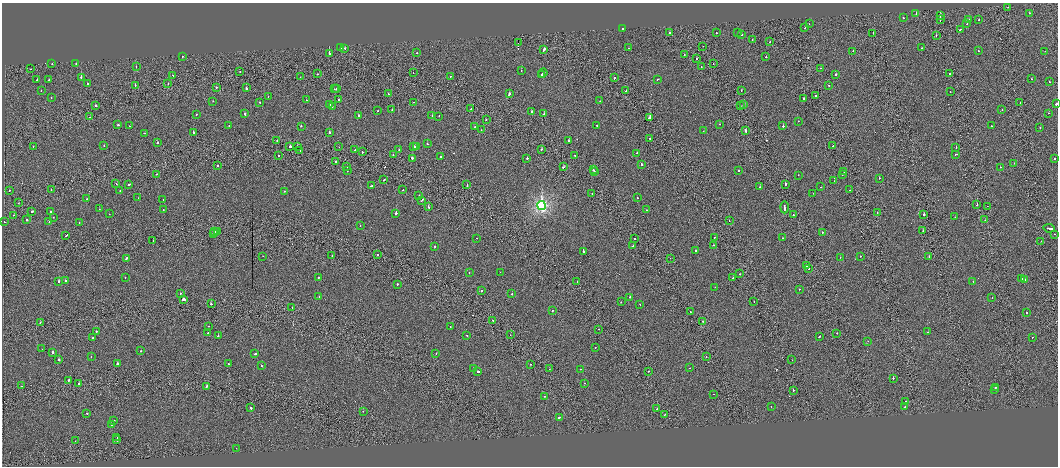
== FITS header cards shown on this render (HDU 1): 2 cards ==
NAXIS1  =                 2112
NAXIS2  =                  928

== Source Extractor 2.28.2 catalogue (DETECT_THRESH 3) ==
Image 2112 x 928 px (HDU 1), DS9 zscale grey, zoomed out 1/2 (1 PNG px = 2 x 2 image px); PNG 1060 x 468 px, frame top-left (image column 1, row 927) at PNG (2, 3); each listed source drawn as its Kron ellipse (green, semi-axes under 4 px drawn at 4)
Background 0.102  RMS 3.5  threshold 10.5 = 3 sigma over >= 5 px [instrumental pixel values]
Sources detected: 369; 29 cannot appear on this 1/2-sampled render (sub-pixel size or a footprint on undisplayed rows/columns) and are neither listed nor drawn; the other 340 listed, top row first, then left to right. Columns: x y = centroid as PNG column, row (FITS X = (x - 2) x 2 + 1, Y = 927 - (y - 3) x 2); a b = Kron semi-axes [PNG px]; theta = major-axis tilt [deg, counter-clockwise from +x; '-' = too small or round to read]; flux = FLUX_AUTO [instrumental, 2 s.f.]
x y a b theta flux
1008 7 2 1 - 9.1e+02
1029 13 2 2 - 7.7e+02
916 14 2 2 - 4.5e+03
940 15 3 2 - 3.2e+03
903 18 2 2 - 7.5e+03
940 19 3 2 - 8.7e+03
969 20 2 2 - 3.4e+03
979 20 2 2 - 1.0e+03
809 24 2 1 - 7.1e+02
967 24 2 2 - 1.7e+03
623 28 2 2 - 5.5e+03
805 28 2 2 - 3.9e+03
961 29 3 2 - 6.5e+03
738 32 2 1 - 1.4e+03
670 33 2 2 - 1.1e+04
716 33 2 1 - 4.5e+03
873 33 2 2 - 1.4e+03
742 35 2 2 - 3.0e+03
936 35 2 2 - 1.6e+03
752 39 2 1 - 9.0e+02
770 42 2 2 - 2.0e+03
518 43 2 1 - 5.8e+05
703 46 2 1 - 1.8e+03
341 47 2 2 - 1.3e+03
345 48 2 2 - 3.6e+03
628 48 2 1 - 8.3e+02
922 48 2 2 - 1.2e+03
544 49 3 2 - 5.0e+03
853 51 2 1 - 1.6e+03
978 51 2 2 - 1.5e+03
1045 51 2 1 - 1.5e+03
329 53 2 2 - 7.2e+03
417 53 2 2 - 2.8e+03
684 55 2 1 - 2.0e+03
182 56 2 2 - 1.1e+03
766 57 2 2 - 3.0e+03
696 59 2 1 - 3.6e+03
76 63 2 2 - 2.6e+03
52 64 2 1 - 2.3e+03
713 64 2 1 - 7.0e+02
136 66 2 1 - 8.9e+02
701 67 2 1 - 1.8e+03
821 68 2 2 - 1.0e+03
31 69 2 1 - 8.9e+02
521 70 2 2 - 2.1e+03
240 72 2 1 - 2.8e+03
413 73 2 1 - 1.1e+03
543 73 4 2 - 1.3e+04
317 74 2 1 - 7.4e+02
541 74 2 1 - 4.6e+03
950 74 2 1 - 7.6e+03
172 75 2 2 - 2.2e+03
836 75 2 2 - 2.3e+03
450 76 2 2 - 7.6e+02
81 77 2 2 - 4.2e+03
300 77 2 1 - 9.2e+02
614 78 2 2 - 7.2e+03
657 79 2 2 - 2.6e+03
1031 79 2 1 - 1.3e+03
37 80 2 2 - 9.5e+03
49 80 2 2 - 1.5e+03
1049 82 2 1 - 8.8e+02
87 83 2 2 - 2.5e+03
168 83 2 2 - 2.0e+03
135 85 2 1 - 1.7e+03
828 85 2 1 - 2.1e+03
216 87 2 2 - 6.0e+03
246 88 2 2 - 4.8e+03
334 89 2 2 - 8.3e+02
336 89 2 1 - 9.2e+03
41 91 2 1 - 6.0e+02
626 91 2 1 - 2.4e+03
741 91 2 1 - 7.6e+02
950 92 2 2 - 9.3e+02
388 93 2 2 - 1.7e+03
509 94 3 2 - 3.8e+03
815 96 2 1 - 4.2e+03
51 97 2 2 - 1.1e+03
268 97 2 2 - 1.1e+03
804 99 2 2 - 8.6e+03
306 100 2 1 - 1.4e+04
339 100 2 2 - 1.3e+03
213 101 2 1 - 7.9e+02
600 101 2 1 - 1.9e+03
259 102 2 2 - 1.4e+03
414 102 2 1 - 1.3e+03
1020 102 2 2 - 2.3e+03
330 104 2 2 - 1.3e+03
1056 104 3 2 - 5.7e+03
744 105 2 2 - 1.6e+03
96 106 2 1 - 5.4e+03
740 106 2 1 - 5.0e+02
332 107 2 2 - 6.5e+02
392 109 2 2 - 1.8e+03
471 109 2 1 - 2.0e+03
1002 109 2 2 - 1.8e+03
377 111 2 2 - 8.2e+02
532 112 2 2 - 1.9e+03
244 113 2 2 - 3.2e+03
1049 113 2 2 - 1.6e+03
196 114 2 2 - 1.6e+03
544 114 2 2 - 2.9e+03
359 115 2 2 - 2.2e+03
432 115 2 1 - 1.1e+03
439 116 2 1 - 1.1e+03
89 117 2 1 - 1.0e+03
649 118 3 2 - 1.2e+04
486 120 2 2 - 2.2e+03
798 121 2 1 - 1.6e+03
719 124 2 2 - 1.4e+03
118 125 2 2 - 5.6e+03
597 125 2 2 - 9.9e+02
129 126 2 1 - 8.3e+02
229 126 2 1 - 1.0e+03
301 126 2 2 - 2.5e+03
783 126 2 2 - 4.9e+03
991 126 2 1 - 1.9e+03
475 127 2 2 - 8.6e+02
1040 128 2 2 - 3.0e+03
481 130 2 2 - 9.0e+02
746 130 4 1 - 6.3e+03
703 131 2 1 - 1.4e+03
193 132 2 2 - 2.9e+03
329 132 2 2 - 3.4e+03
144 133 2 2 - 2.7e+03
650 138 2 2 - 3.6e+03
277 140 2 2 - 8.6e+03
569 141 2 2 - 2.1e+03
157 142 2 2 - 3.6e+03
427 144 2 2 - 3.2e+03
104 145 2 2 - 1.5e+03
33 146 2 2 - 1.3e+03
290 146 2 2 - 1.1e+04
297 146 3 2 - 5.2e+03
833 146 2 1 - 2.7e+03
339 147 2 1 - 6.8e+02
413 147 2 2 - 7.5e+03
416 147 3 2 - 8.8e+03
956 147 2 2 - 3.0e+03
541 149 2 2 - 2.3e+03
355 150 2 2 - 2.7e+03
399 150 2 2 - 2.3e+03
300 151 4 1 - 5.8e+03
362 152 2 2 - 2.4e+03
637 153 2 2 - 3.6e+03
956 154 2 1 - 2.7e+03
279 155 2 1 - 2.7e+03
393 155 2 1 - 1.9e+03
575 155 2 1 - 1.4e+03
441 157 3 2 - 3.3e+03
412 158 2 2 - 1.0e+04
527 158 2 2 - 7.0e+03
1055 158 2 2 - 1.3e+03
335 162 2 2 - 2.9e+03
1014 163 2 1 - 1.4e+03
642 164 2 2 - 6.2e+03
218 166 2 2 - 1.6e+03
347 166 2 1 - 1.5e+03
563 167 2 2 - 5.7e+03
1000 167 2 2 - 5.2e+03
593 170 2 2 - 6.9e+03
738 170 2 2 - 2.1e+03
347 171 2 2 - 1.5e+03
594 171 2 2 - 4.8e+03
844 172 2 1 - 2.6e+03
156 174 2 1 - 1.6e+03
798 175 2 2 - 1.1e+03
842 175 2 1 - 7.7e+02
879 178 2 2 - 1.7e+03
384 180 3 2 - 3.4e+03
834 181 2 1 - 7.8e+02
116 184 2 2 - 1.8e+03
129 184 2 2 - 2.6e+03
785 184 2 2 - 6.9e+03
467 185 2 2 - 3.2e+03
371 186 3 2 - 3.7e+03
760 187 2 2 - 1.9e+03
821 187 2 2 - 1.3e+03
9 190 2 2 - 9.9e+02
51 190 2 1 - 1.5e+03
403 190 2 1 - 1.1e+03
850 190 2 1 - 1.5e+03
120 191 2 2 - 1.8e+03
284 191 2 2 - 2.0e+03
592 193 2 1 - 1.9e+03
813 193 2 1 - 6.7e+02
419 195 2 1 - 9.7e+02
637 197 2 2 - 2.3e+03
138 198 2 1 - 5.1e+02
87 199 2 1 - 7.4e+02
163 200 2 1 - 1.0e+03
422 200 3 2 - 3.8e+03
18 203 2 1 - 1.2e+03
977 205 2 2 - 4.9e+03
541 206 4 4 - 1.3e+05
987 206 2 1 - 4.8e+02
428 207 2 2 - 3.5e+03
784 207 6 1 89 9.5e+03
99 209 2 1 - 1.3e+03
163 210 2 2 - 1.6e+03
646 210 2 2 - 8.6e+02
32 211 2 2 - 1.9e+04
50 211 2 2 - 1.5e+03
877 212 2 1 - 1.5e+03
396 213 2 2 - 2.1e+04
109 214 2 2 - 2.2e+03
924 214 2 2 - 5.6e+03
13 215 2 1 - 3.6e+03
793 215 3 2 - 3.7e+03
53 217 2 2 - 1.7e+03
955 217 2 1 - 8.7e+02
26 220 2 2 - 3.6e+03
985 220 2 1 - 1.4e+03
729 221 2 1 - 1.5e+03
4 222 2 2 - 2.2e+03
49 222 2 2 - 1.2e+03
79 223 2 2 - 9.7e+02
360 226 2 1 - 9.6e+02
1049 228 6 2 -8 1.2e+04
215 231 2 1 - 1.8e+03
923 231 2 1 - 1.0e+03
217 232 3 2 - 5.6e+03
822 232 2 2 - 1.9e+03
213 233 2 2 - 2.9e+03
1054 234 2 1 - 1.1e+03
66 236 3 2 - 8.6e+03
714 237 2 1 - 1.6e+03
476 238 2 2 - 1.1e+03
782 238 2 2 - 1.1e+03
635 239 2 1 - 2.1e+03
153 240 2 1 - 1.5e+03
1041 241 2 1 - 6.3e+02
713 245 2 2 - 4.2e+03
633 246 3 2 - 3.0e+03
435 247 2 2 - 1.9e+03
696 250 2 2 - 2.2e+03
583 251 2 2 - 1.2e+04
332 255 2 1 - 7.4e+02
377 255 2 1 - 1.9e+03
263 256 2 1 - 8.4e+02
860 256 2 2 - 1.3e+03
929 256 2 1 - 1.5e+03
840 257 2 1 - 2.3e+03
126 258 2 2 - 4.7e+03
670 258 2 1 - 6.7e+02
806 265 3 2 - 7.4e+03
809 269 2 1 - 1.1e+03
469 272 2 2 - 1.9e+03
500 272 2 1 - 8.4e+02
740 274 2 2 - 1.8e+03
125 278 2 1 - 8.1e+02
318 278 2 2 - 1.7e+03
733 278 2 2 - 2.3e+03
1021 279 3 2 - 5.7e+03
65 280 2 2 - 2.6e+03
1024 280 3 2 - 5.5e+03
59 281 2 2 - 6.7e+03
577 281 2 1 - 1.6e+03
973 281 2 2 - 1.5e+03
397 284 2 2 - 3.6e+03
715 287 2 1 - 5.8e+02
799 289 2 2 - 7.7e+03
481 291 2 2 - 2.8e+03
180 293 2 2 - 1.7e+03
512 293 2 2 - 1.1e+03
319 297 2 2 - 2.8e+03
630 297 2 2 - 2.9e+03
992 298 2 1 - 9.3e+02
184 299 3 2 - 1.8e+04
621 302 2 2 - 3.2e+03
754 302 2 1 - 1.3e+03
211 304 2 2 - 4.1e+03
640 304 2 2 - 1.4e+03
292 307 2 1 - 7.9e+02
552 310 2 1 - 1.5e+03
690 312 2 1 - 1.8e+03
1026 313 2 2 - 2.0e+03
493 320 2 2 - 1.9e+03
703 321 2 1 - 5.8e+03
40 322 2 1 - 1.8e+03
209 326 2 1 - 1.7e+03
450 327 2 2 - 2.5e+03
599 329 2 1 - 1.0e+03
96 331 2 2 - 3.2e+03
208 332 2 1 - 3.8e+03
928 332 2 2 - 7.2e+02
837 333 2 2 - 1.0e+03
467 335 2 2 - 1.7e+03
510 335 2 1 - 5.6e+02
218 336 2 2 - 2.9e+03
820 336 3 2 - 3.7e+03
1032 337 2 1 - 2.0e+03
92 338 2 2 - 3.1e+03
868 341 2 1 - 6.1e+02
595 347 2 1 - 8.8e+02
42 349 2 1 - 6.5e+02
140 351 2 1 - 2.2e+03
52 352 2 2 - 7.6e+03
436 353 2 2 - 1.6e+03
255 354 2 2 - 2.4e+03
91 356 2 1 - 9.4e+02
706 357 2 1 - 8.3e+02
59 360 2 2 - 6.1e+03
792 360 2 1 - 9.7e+02
118 364 2 2 - 7.8e+03
228 364 2 2 - 1.5e+03
531 364 2 1 - 1.7e+03
261 366 2 2 - 1.7e+03
689 368 2 1 - 1.4e+03
473 369 2 2 - 2.7e+03
549 369 2 1 - 1.0e+03
580 369 2 2 - 1.3e+03
478 371 3 2 - 6.8e+03
649 371 2 2 - 1.5e+03
893 378 2 2 - 6.6e+03
68 380 2 2 - 9.3e+03
79 383 2 2 - 3.8e+03
585 383 2 1 - 9.6e+02
21 386 2 1 - 1.4e+03
206 386 3 1 - 7.6e+03
995 387 2 2 - 1.6e+04
793 390 2 2 - 5.6e+03
995 390 2 2 - 3.0e+03
714 394 2 2 - 1.3e+03
544 396 2 1 - 1.1e+03
906 401 2 2 - 9.1e+02
771 407 2 1 - 8.3e+02
905 407 2 1 - 1.2e+03
251 408 2 2 - 5.8e+03
657 409 2 2 - 8.0e+03
363 411 2 1 - 1.4e+03
87 413 2 2 - 3.4e+03
665 415 2 1 - 1.1e+03
559 417 2 2 - 3.3e+03
114 420 2 2 - 1.2e+03
111 425 2 2 - 1.1e+03
117 438 2 2 - 1.3e+06
117 440 2 1 - 3.9e+05
75 441 2 1 - 9.3e+02
236 448 2 1 - 7.3e+02
At the frame edge (FLAGS 8, measured only in part): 1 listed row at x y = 1056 104
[29 sub-pixel or undisplayed-footprint detections neither listed nor drawn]